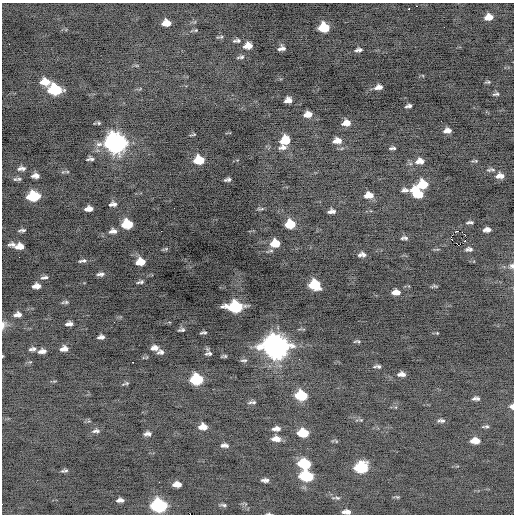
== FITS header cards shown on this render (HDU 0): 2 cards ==
NAXIS1  =                  512 / Axis length
NAXIS2  =                  512 / Axis length

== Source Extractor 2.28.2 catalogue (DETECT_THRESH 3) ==
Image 512 x 512 px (HDU 0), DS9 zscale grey, 1 PNG px = 1 image px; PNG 516 x 516 px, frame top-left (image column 1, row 512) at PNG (2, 3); no overlay
Background -0.591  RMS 0.91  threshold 2.74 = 3 sigma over >= 5 px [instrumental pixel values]
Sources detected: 136; all 136 listed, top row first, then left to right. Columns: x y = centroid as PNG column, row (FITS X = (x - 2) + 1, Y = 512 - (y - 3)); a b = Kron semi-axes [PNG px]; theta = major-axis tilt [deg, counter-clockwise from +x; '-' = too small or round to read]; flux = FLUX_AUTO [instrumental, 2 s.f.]
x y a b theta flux
416 6 3 2 - 140
409 9 3 2 - 420
489 17 7 5 10 560
166 23 8 6 2 620
324 27 8 7 - 2400
196 30 5 4 - 58
220 37 10 2 7 77
237 41 10 5 6 160
248 46 8 6 8 570
282 48 7 5 9 250
358 50 9 5 9 190
241 57 10 4 8 130
136 65 6 4 -18 76
45 82 11 8 -8 750
488 82 7 4 -2 84
378 87 9 5 11 340
55 90 10 7 -5 4100
496 94 8 4 8 120
288 100 7 5 7 370
408 106 6 3 9 170
308 114 9 6 9 510
441 121 2 2 - 27
98 123 5 4 - 83
346 123 9 6 11 500
447 130 8 5 6 310
193 135 9 2 12 61
285 140 9 8 - 1100
337 141 10 7 2 430
115 143 11 9 -8 32000
99 144 10 6 1 250
283 147 10 6 8 270
392 148 6 3 5 120
90 159 6 4 -1 170
199 160 8 6 4 1700
420 161 10 7 3 470
475 161 7 3 1 81
21 168 10 6 2 220
491 170 13 5 3 180
35 176 7 4 0 270
500 176 10 7 3 410
19 179 8 6 1 130
228 180 6 3 12 140
422 184 8 7 - 1800
405 190 9 5 -9 180
417 193 12 8 -42 1900
369 195 8 6 5 580
33 196 9 7 4 3200
114 204 8 7 - 200
111 205 5 5 - 83
89 209 8 5 6 380
261 209 11 3 0 110
332 211 7 4 8 230
470 222 9 4 0 120
127 224 8 7 - 1900
290 224 8 7 - 1700
22 230 9 4 7 130
487 230 7 4 1 280
113 231 10 6 7 270
161 231 2 2 - 110
458 231 3 2 - 3300
465 235 2 2 - 450
451 237 4 2 - 760
404 238 8 4 2 140
465 241 3 2 - 64
275 243 9 7 4 1200
458 245 2 2 - 720
18 246 13 5 -10 690
469 249 8 5 0 170
362 255 7 4 3 230
83 261 10 4 9 170
140 262 8 6 7 890
512 266 8 6 67 170
100 274 10 4 1 190
44 277 11 4 7 170
140 282 7 3 13 130
315 284 9 7 -14 2600
36 286 8 5 6 420
435 286 7 3 3 98
396 292 9 6 2 420
66 302 7 5 -4 120
235 307 11 7 -1 6600
18 314 9 5 5 310
114 322 2 2 - 71
69 324 7 4 8 230
3 325 10 6 76 250
181 330 6 3 11 120
203 333 6 3 6 110
437 333 4 4 - 50
101 337 7 4 6 220
357 341 8 3 3 91
276 347 12 9 -7 62000
154 348 8 6 3 320
34 349 8 6 -26 190
64 349 7 5 11 340
42 351 9 5 9 290
161 352 7 5 -4 190
208 353 9 5 6 140
2 356 3 2 - 39
224 356 5 3 - 94
244 360 9 4 4 120
133 362 2 2 - 190
379 366 8 5 -18 120
375 367 5 3 - 60
402 374 9 5 -1 280
197 379 9 7 -1 4300
127 383 7 5 18 99
301 395 9 7 -5 3000
474 398 7 4 39 140
478 399 6 5 - 120
254 402 7 6 - 140
512 406 5 4 - 260
361 420 5 4 - 63
441 421 10 5 -3 170
486 426 9 3 5 100
203 427 8 6 0 520
276 429 9 5 2 280
96 431 10 5 6 190
303 433 9 6 -4 1800
148 434 8 4 5 210
276 439 10 6 -4 440
475 441 8 5 0 720
222 445 5 4 - 120
226 445 7 6 - 160
304 464 9 7 -7 3200
361 467 9 7 3 4600
64 471 9 4 9 130
306 476 10 7 -5 4500
265 480 7 4 -1 210
177 484 8 5 0 470
397 497 6 5 - 86
337 498 7 5 -20 110
120 500 7 4 4 220
159 505 10 7 -4 9600
223 505 9 4 -7 130
346 512 8 4 -2 300
269 514 6 3 0 71
At the frame edge (FLAGS 8, measured only in part): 6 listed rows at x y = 512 266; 3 325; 2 356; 512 406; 346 512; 269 514